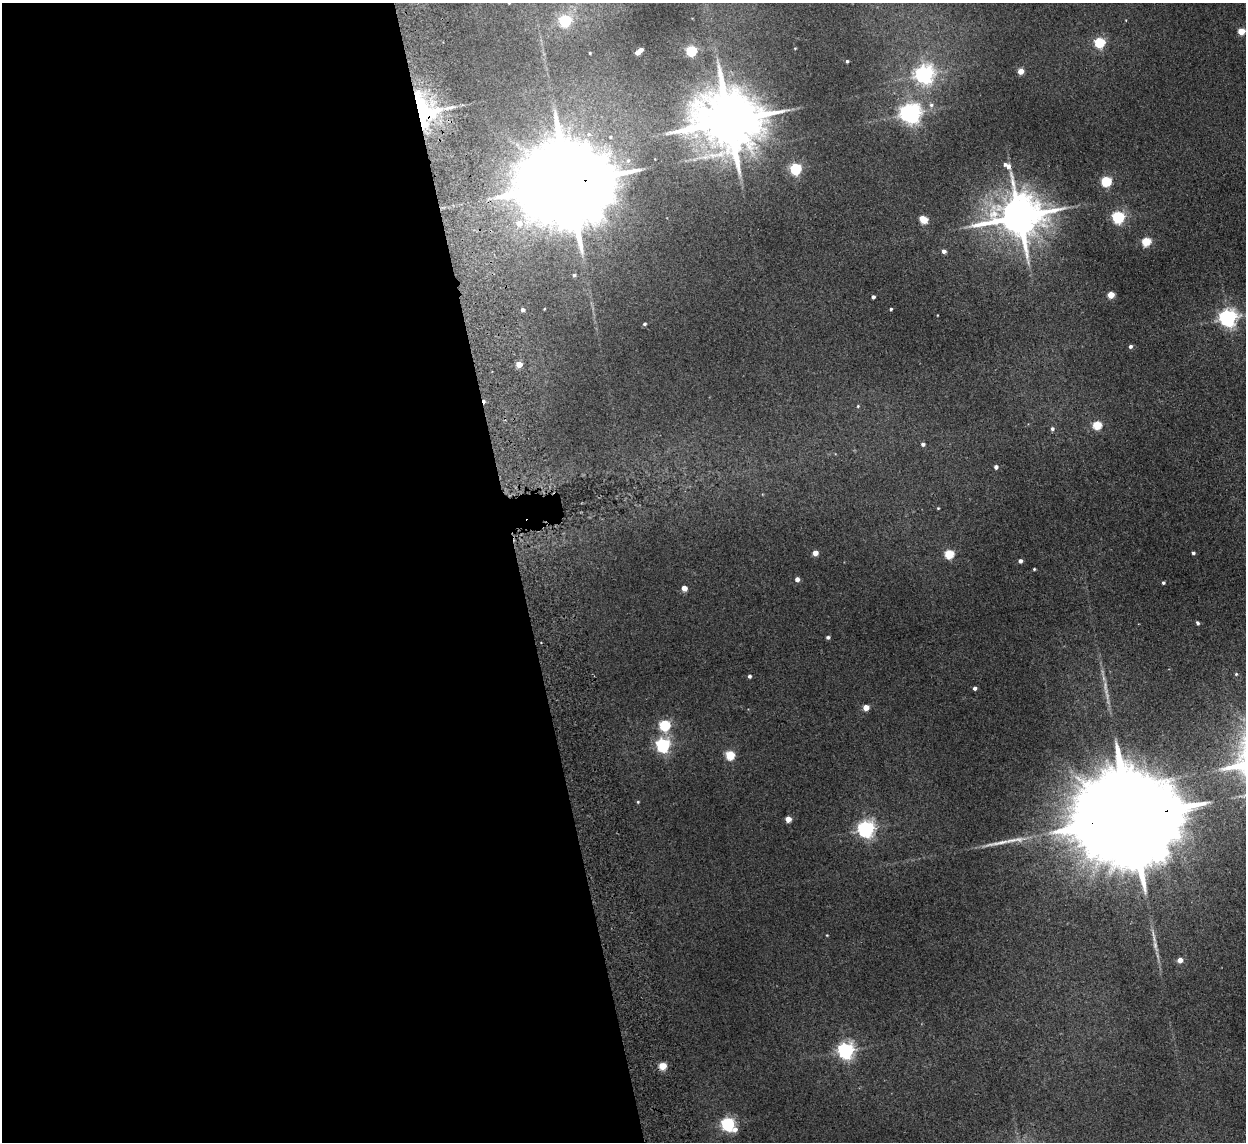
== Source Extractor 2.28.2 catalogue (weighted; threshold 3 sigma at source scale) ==
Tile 9 of 4 x 4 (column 1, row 3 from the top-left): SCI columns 53-1296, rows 1294-2433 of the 5083 x 4981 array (HDU 1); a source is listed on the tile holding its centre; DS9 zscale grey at full resolution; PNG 1248 x 1144 px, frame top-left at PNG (2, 3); no overlay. Shown black and unused: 42% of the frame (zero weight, under 2 of 3 exposures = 3% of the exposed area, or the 3 px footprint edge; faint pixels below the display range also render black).
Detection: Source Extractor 2.28.2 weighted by HDU 2 'WHT'; one run over the whole footprint, this tile lists its part. Background 0.0671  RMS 0.0097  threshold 0.0438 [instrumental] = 3 sigma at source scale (4.5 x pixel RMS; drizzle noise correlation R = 1.50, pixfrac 1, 0.05/0.05 arcsec/px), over >= 5 px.
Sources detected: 76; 1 too faint to see at this stretch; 1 inside a brighter object's white glare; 1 cosmic-ray / hot-pixel residue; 1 long thin detection or spike segment (spike, bleed or trail) — not listed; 1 inside a brighter listed object's ellipse — not listed separately; the other 71 listed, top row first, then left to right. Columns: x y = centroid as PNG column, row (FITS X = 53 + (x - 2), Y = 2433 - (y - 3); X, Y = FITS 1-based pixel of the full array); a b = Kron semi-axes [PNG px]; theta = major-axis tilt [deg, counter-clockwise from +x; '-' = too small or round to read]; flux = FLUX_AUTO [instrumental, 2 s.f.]
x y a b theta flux
565 21 5 5 - 120
1241 31 5 4 - 22
1100 42 5 5 - 76
795 48 4 3 - 0.72
641 50 4 4 - 5.5
691 51 5 5 - 84
637 52 4 4 - 6.4
590 53 3 2 - 0.81
847 61 3 3 - 1.6
1021 71 4 4 - 15
924 74 7 7 - 510
931 105 6 6 - 3.2
451 107 10 4 0 3.4
422 111 30 19 -75 140
910 113 9 7 -15 680
729 121 19 16 -3 7800
610 137 5 4 - 1.5
1008 166 7 6 - 4.8
796 169 5 5 - 120
1106 181 5 5 - 82
567 183 32 20 8 25000
1019 217 14 12 9 4300
1118 217 5 5 - 170
923 220 5 4 - 31
519 223 8 7 - 9.5
1146 242 5 5 - 52
944 251 4 4 - 4.1
574 275 4 4 - 1.6
1111 295 4 4 - 22
873 297 4 3 - 2.9
544 309 3 2 - 0.59
891 309 3 3 - 1.4
523 310 4 4 - 2.8
1228 318 7 6 - 470
644 324 5 4 - 1.7
1130 346 5 4 - 2.6
519 364 4 4 - 16
858 406 4 4 - 0.9
1097 425 5 5 - 49
1052 429 5 4 - 2.7
923 444 5 4 - 2.6
996 467 4 4 - 3.5
938 508 3 3 - 0.8
815 553 4 4 - 11
1193 553 4 3 - 1.9
949 554 5 5 - 56
1020 561 4 4 - 3.5
1034 569 3 3 - 0.95
797 579 4 4 - 5.2
1163 583 3 3 - 1.8
684 588 4 4 - 10
1198 623 4 3 - 1.9
828 637 4 3 - 2.4
1236 674 4 4 - 1.1
749 676 4 4 - 2.1
975 688 4 4 - 3
866 708 4 4 - 15
665 725 5 5 - 98
663 745 6 6 - 250
730 755 5 5 - 52
638 802 4 3 - 1
1130 817 56 20 8 54000
788 819 4 4 - 15
866 829 6 6 - 430
827 935 3 3 - 0.73
1155 945 20 5 -74 6.6
1180 960 4 4 - 8.9
846 1051 6 6 - 380
662 1066 5 5 - 31
728 1124 6 6 - 210
735 1129 7 6 - 5.9
Overlapping masked pixels (flux is a lower limit): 3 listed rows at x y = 422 111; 567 183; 1130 817
Isophote crosses this tile's border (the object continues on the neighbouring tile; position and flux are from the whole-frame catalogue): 1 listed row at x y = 1130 817